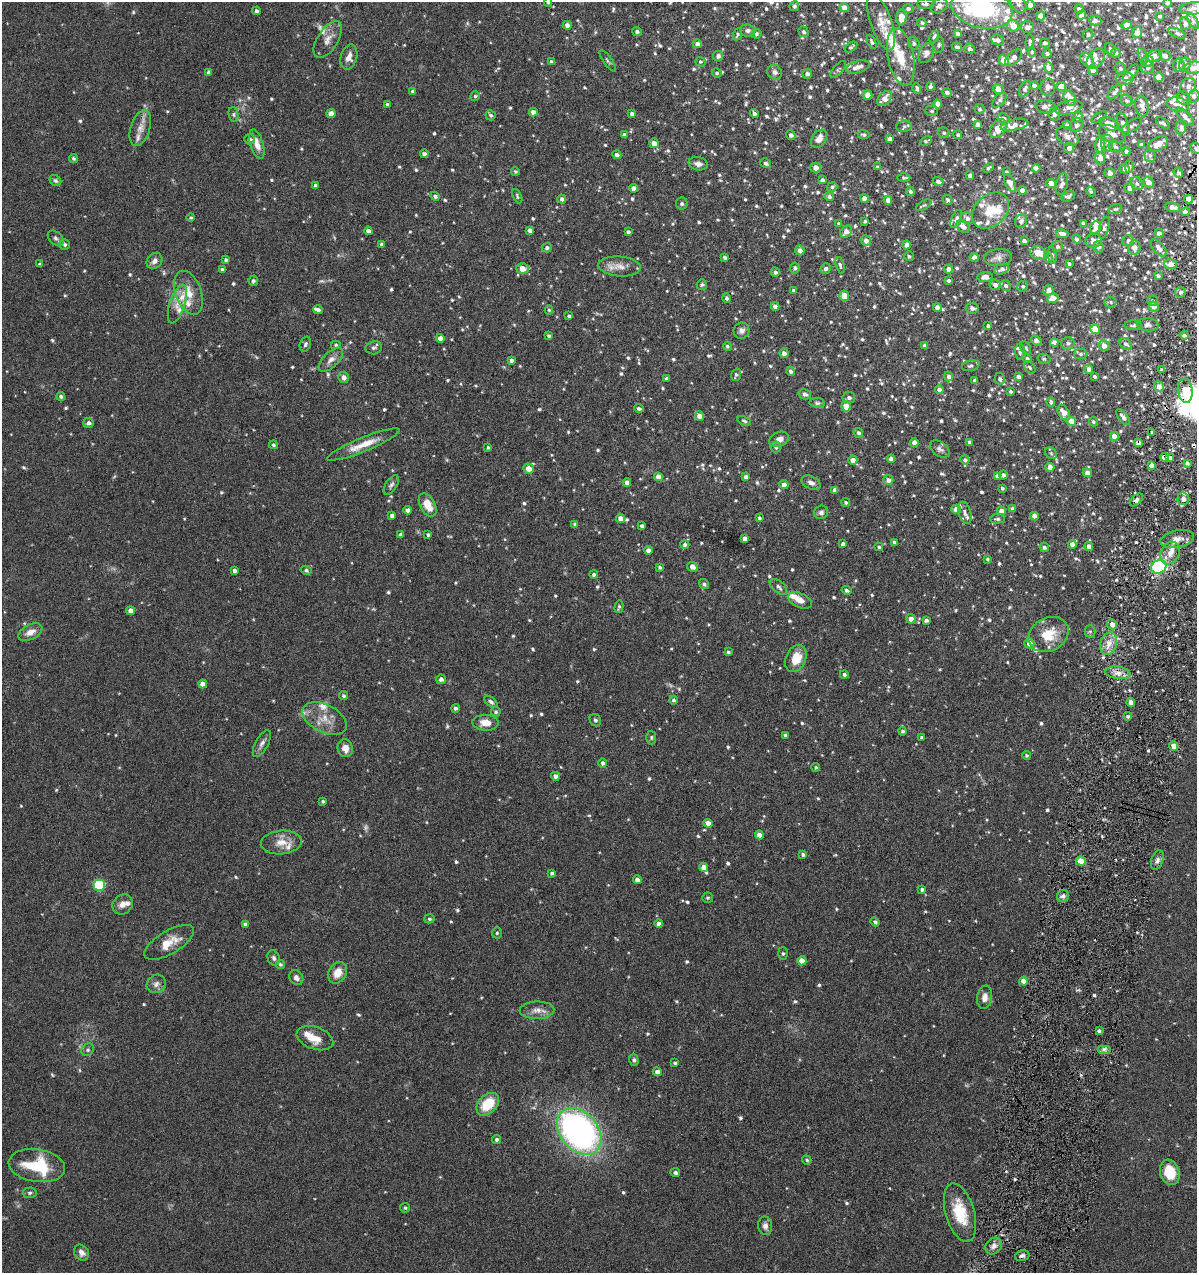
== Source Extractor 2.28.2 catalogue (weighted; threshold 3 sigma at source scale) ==
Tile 10 of 4 x 4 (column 2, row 3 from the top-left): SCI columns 1319-2513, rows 1273-2543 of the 5147 x 5088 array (HDU 1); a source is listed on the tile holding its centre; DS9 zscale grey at full resolution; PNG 1199 x 1275 px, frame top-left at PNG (2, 2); each listed source drawn as its Kron ellipse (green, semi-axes under 4 px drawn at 4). Shown black and unused: <1% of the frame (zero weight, under 4 of 8 exposures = <1% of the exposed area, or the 3 px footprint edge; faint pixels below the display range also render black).
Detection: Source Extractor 2.28.2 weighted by HDU 2 'WHT'; one run over the whole footprint, this tile lists its part. Background 0.0995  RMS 0.0049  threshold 0.0201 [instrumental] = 3 sigma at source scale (4.09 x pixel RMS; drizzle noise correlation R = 1.36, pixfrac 0.8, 0.05/0.05 arcsec/px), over >= 5 px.
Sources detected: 968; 6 too faint to see at this stretch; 5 cosmic-ray / hot-pixel residue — neither listed nor drawn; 52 inside a brighter listed object's ellipse — not listed separately; of the other 905, all 500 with FLUX_AUTO >= 0.735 (the completeness limit of this list) listed and drawn (405 fainter detections not listed), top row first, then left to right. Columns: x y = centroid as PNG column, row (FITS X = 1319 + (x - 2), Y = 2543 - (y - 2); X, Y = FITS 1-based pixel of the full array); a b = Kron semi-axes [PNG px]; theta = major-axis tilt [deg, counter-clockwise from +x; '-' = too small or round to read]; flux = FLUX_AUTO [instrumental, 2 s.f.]
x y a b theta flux
548 2 4 3 - 0.78
1167 3 4 4 - 0.81
926 4 8 5 0 1.4
1019 4 9 7 -52 1.4
1030 5 5 4 - 2.4
794 6 5 4 - 1.1
939 6 9 7 33 1.8
844 7 4 4 - 3.2
982 8 31 19 -13 48
1193 8 14 6 4 1.9
908 9 5 4 - 1.1
1079 9 5 4 - 1.3
256 11 4 4 - 1.1
1081 15 5 3 - 1
1041 16 4 4 - 3.5
1160 16 4 3 - 1
901 17 8 5 88 5.5
1095 21 6 5 - 1.5
1193 21 9 3 -57 0.89
881 22 29 10 -71 6.4
922 23 4 4 - 0.87
1185 24 6 5 - 1.6
567 25 4 4 - 2.3
1127 25 5 4 - 2.3
1013 26 6 5 - 5.4
1027 27 7 6 - 1.9
748 30 8 6 -4 1.6
637 32 5 4 - 1.2
804 32 5 4 - 1.2
1137 33 5 5 - 2.7
1177 33 9 4 -21 0.91
737 34 6 4 65 0.74
756 34 5 4 - 0.97
958 34 4 4 - 1.7
1088 34 5 5 - 0.88
934 37 6 4 62 1
328 39 21 10 58 4.4
998 40 6 5 - 2
872 42 7 4 -66 0.98
1030 42 7 3 86 0.89
914 43 6 5 - 1.1
1045 43 5 4 - 1.1
697 44 4 4 - 2
939 45 8 5 79 0.92
851 47 7 4 36 0.75
957 47 5 3 - 1
969 49 5 5 - 1.1
1110 49 7 5 -64 0.84
1032 52 4 4 - 0.81
926 53 10 7 65 2.1
1116 53 5 5 - 1.2
1047 54 4 4 - 1.2
718 56 5 5 - 1.6
1143 56 9 4 -71 0.98
1154 56 8 5 15 3.9
1165 56 6 4 -29 2
349 57 13 8 75 3
901 57 29 13 -78 9.7
1013 58 10 5 43 2.5
1096 58 11 7 52 2.3
1004 60 5 4 - 4.9
1087 60 8 5 -48 3.1
608 61 13 3 -54 0.85
1148 61 6 5 - 1.7
551 62 4 4 - 0.74
700 62 5 5 - 0.77
1185 64 7 6 - 2.3
1179 65 6 5 - 2
858 67 12 6 17 3
1048 67 5 4 - 2.2
1120 68 6 5 - 0.8
1148 68 6 6 - 1.1
1194 68 10 6 7 2
838 70 10 5 49 0.79
1093 70 5 4 - 2.3
208 72 4 3 - 1
775 72 8 7 - 1.6
717 73 5 4 - 0.79
1131 73 10 5 49 1.2
807 74 5 4 - 1.6
1159 77 5 4 - 3.6
1125 78 8 6 10 2.3
931 86 4 3 - 1.4
1034 86 4 4 - 0.97
1061 86 5 4 - 3.8
1188 86 9 7 51 1.6
1048 87 8 7 - 2.1
917 88 5 4 - 1.1
998 89 5 4 - 3.4
1025 89 8 5 62 1.2
413 91 4 4 - 1.8
947 92 5 4 - 1.5
1115 92 9 4 48 1.4
868 95 4 4 - 3.4
475 96 5 4 - 0.8
1194 96 6 5 - 1.5
1070 98 8 5 -57 5.2
1183 98 7 6 - 0.94
884 99 8 5 47 4.2
999 100 9 5 49 1.3
1126 101 6 5 - 0.86
938 104 4 4 - 3.1
1178 104 11 7 -9 2.6
388 105 4 4 - 1.5
1142 106 10 6 -82 2.2
1046 107 10 6 -8 1.8
1068 108 14 7 13 2.8
980 109 5 5 - 0.94
931 111 6 5 - 0.78
533 112 4 4 - 2.4
331 113 4 4 - 3.2
233 114 7 5 -83 0.84
632 114 4 4 - 1.6
754 114 5 4 - 1.3
1054 114 6 6 - 1.8
491 115 5 5 - 0.97
1077 117 5 4 - 1.4
1099 117 8 4 33 0.82
1185 117 11 5 -47 2.5
1003 118 6 5 - 1.6
1163 123 8 4 -34 1
978 124 4 4 - 1.4
1108 124 9 6 -26 4.6
1123 124 12 5 -73 2
1015 125 14 5 11 2.6
1067 125 4 4 - 1.8
1076 125 7 6 - 1.2
904 126 8 5 6 1.1
1132 126 11 5 31 1.1
1181 127 7 5 81 1.3
140 128 18 9 72 4.5
998 129 10 7 54 5.2
944 133 6 5 - 0.88
1112 134 14 8 -21 3.4
624 135 4 4 - 1.5
791 135 5 4 - 1.4
864 135 6 4 -6 0.95
958 135 4 4 - 0.74
1067 136 12 8 -31 2.5
249 139 5 5 - 1.4
819 139 10 7 54 3.2
890 139 4 3 - 1.6
926 141 6 4 25 0.81
654 143 5 4 - 3.1
1107 143 8 6 87 1.2
257 144 15 6 -73 4.2
1158 144 11 6 30 3.9
1100 145 7 5 88 3.9
1141 145 3 3 - 0.9
1115 147 7 5 -27 0.92
1069 148 5 5 - 1.9
1196 148 6 5 - 1.4
1126 151 4 4 - 0.99
424 154 4 4 - 1.7
617 155 4 4 - 1.6
1150 155 6 5 - 0.97
73 158 4 3 - 0.93
1100 158 6 5 - 2.3
766 163 6 4 -31 1.5
698 164 9 6 -12 2.2
1129 166 6 4 87 0.82
877 167 4 4 - 0.89
816 168 5 5 - 3.2
988 168 5 4 - 0.75
1036 168 4 4 - 1.9
1125 169 5 4 - 2
515 171 4 4 - 0.76
1007 172 4 3 - 0.87
1110 173 5 5 - 2.8
1178 173 5 4 - 0.96
970 175 4 4 - 2.1
904 178 6 4 0 0.89
822 180 4 4 - 1.3
55 181 6 5 - 0.92
938 181 5 4 - 1.4
1149 182 6 5 - 2.8
1010 183 9 5 -63 3.1
1051 183 5 4 - 3.4
1062 184 11 5 76 1.9
1137 184 7 5 -58 1.3
316 186 4 4 - 1.8
832 187 5 4 - 0.92
634 188 4 4 - 3.1
1129 188 5 4 - 2.9
1022 190 4 4 - 2.3
910 191 4 4 - 1
1091 192 5 4 - 0.75
435 196 5 4 - 1
517 196 8 4 -65 0.76
1068 196 7 4 23 1.2
829 197 5 4 - 1.1
864 198 4 4 - 2.6
562 199 4 4 - 1.4
1189 199 4 4 - 4.3
888 200 4 4 - 2.8
948 200 5 4 - 0.77
682 204 6 6 - 1.2
924 205 8 3 29 0.77
1172 207 7 4 -13 2.8
1115 209 7 5 16 0.77
991 211 21 15 42 10
1185 212 4 4 - 1.8
191 218 4 4 - 0.74
967 218 6 5 - 1.8
956 219 9 5 67 1.4
865 221 3 3 - 0.85
1021 221 7 6 - 1.6
1083 223 4 3 - 0.93
839 224 4 4 - 0.95
963 227 7 5 -42 2.3
1095 228 6 5 - 2.8
1104 228 11 5 76 1.2
530 230 4 4 - 2.1
368 231 4 4 - 2.2
628 232 4 3 - 1.1
846 232 7 5 48 3.2
1159 233 4 4 - 1.6
1062 234 6 4 -10 1.8
56 238 9 6 -42 1.3
1076 239 4 4 - 0.95
866 240 5 5 - 2
1024 241 4 3 - 1.3
1093 241 8 7 - 2.2
1128 241 6 5 - 1.2
382 244 4 4 - 1.1
65 245 5 5 - 0.8
906 245 4 4 - 1.4
1057 246 5 5 - 1.1
1098 247 6 5 - 1.4
1134 247 7 6 - 2.6
547 248 5 4 - 1.3
1159 248 10 5 -49 2.2
800 250 5 4 - 2
1038 253 8 6 -19 6.4
1052 255 8 4 -85 0.76
909 256 5 4 - 0.79
725 257 4 3 - 0.99
974 257 4 4 - 1.8
998 258 14 8 6 2.4
1048 258 4 3 - 0.79
226 260 4 4 - 0.86
154 261 9 7 48 2.1
39 264 4 4 - 0.77
1069 264 4 3 - 0.82
1170 264 6 5 - 3
840 265 8 4 -73 0.99
619 266 21 10 -4 4.8
522 268 6 5 - 5.1
795 268 5 4 - 1.1
826 269 5 5 - 1.2
949 269 4 4 - 2.3
1002 269 8 5 23 1.6
222 270 4 3 - 1.1
775 272 5 4 - 1.1
1158 276 4 3 - 1
985 277 8 5 6 2.9
948 280 3 3 - 0.92
253 281 5 5 - 1.1
702 285 5 5 - 0.75
995 285 5 5 - 2
1006 285 5 5 - 1.1
1023 286 5 5 - 0.93
1048 290 5 5 - 2.4
793 291 3 3 - 1.3
1181 292 5 5 - 1.2
189 293 23 13 -70 8.1
844 296 5 5 - 5.3
727 298 5 4 - 1.3
1053 298 5 5 - 4.4
1153 301 5 5 - 1.2
1111 302 6 5 - 0.8
177 304 20 7 72 4.6
775 306 4 4 - 2.3
1154 306 5 4 - 2.7
937 308 4 4 - 2.3
972 308 6 5 - 1.8
318 310 5 4 - 1.5
549 310 4 4 - 0.75
569 316 4 3 - 0.87
1133 325 8 5 -2 0.83
1148 325 11 6 -5 1.6
988 326 3 3 - 0.83
1095 329 5 4 - 9.1
742 331 8 8 - 1.7
1184 335 4 3 - 0.94
549 336 4 3 - 0.87
440 338 4 4 - 2.7
1036 341 6 4 -39 2.1
1054 342 4 4 - 1.5
1068 343 6 6 - 1.3
305 344 8 5 71 1
1126 344 7 5 -34 1.1
336 345 5 4 - 0.76
924 345 4 4 - 1.1
727 346 4 4 - 0.78
1104 346 5 5 - 3.3
374 348 8 6 13 1.1
1026 348 7 5 -61 0.81
1020 352 8 5 -85 1
784 353 4 4 - 2.2
1080 354 6 5 - 0.93
1027 359 5 4 - 1.1
1044 359 6 5 - 0.75
331 360 15 7 43 2.9
511 360 4 4 - 1.5
971 366 9 5 11 1.1
1030 367 7 4 -51 0.75
1089 369 5 4 - 1.8
1162 370 4 4 - 0.93
791 371 5 4 - 1.1
736 375 6 4 72 1.1
949 376 5 4 - 1.5
1018 376 4 4 - 1.3
343 377 5 5 - 1.9
1094 377 4 3 - 0.91
666 378 4 4 - 1
1000 379 6 5 - 1.1
975 380 4 3 - 1.1
1159 387 5 5 - 2.7
939 390 4 4 - 1.8
1010 391 3 3 - 0.78
1185 391 12 7 -82 8.4
805 394 6 5 - 1.4
61 396 4 4 - 1.3
849 398 6 5 - 1.3
1051 402 4 4 - 1.2
817 403 8 5 -7 0.88
846 406 5 4 - 5.3
639 408 5 3 - 1
1064 412 8 5 -63 4.3
699 416 5 4 - 3.5
1123 417 9 4 -51 2.1
744 421 7 4 -26 0.8
1072 421 4 4 - 5.8
1093 422 5 4 - 0.79
88 423 5 5 - 1.7
858 433 5 4 - 1.2
1152 433 4 3 - 0.77
1114 436 4 4 - 4.1
779 439 10 7 24 3.3
969 442 4 3 - 1.2
914 443 4 4 - 2.9
1138 443 4 4 - 2.8
363 444 39 7 22 7.5
273 445 4 4 - 0.79
488 447 4 3 - 0.77
776 447 5 5 - 1.3
940 449 11 7 -35 1.6
1051 453 6 5 - 0.79
1164 457 4 4 - 3
1170 458 4 3 - 1.2
891 459 4 4 - 2
853 460 5 4 - 2.5
965 460 4 4 - 0.98
1187 463 4 3 - 1.1
1151 465 4 4 - 1.6
1050 467 4 4 - 3.1
529 469 5 5 - 4.5
1087 473 4 4 - 2.1
1003 475 4 4 - 1.3
997 476 4 4 - 1.4
658 477 4 4 - 3.2
746 477 4 4 - 1.5
888 480 5 4 - 2
627 483 4 4 - 2.1
811 483 10 6 -27 2.1
391 485 11 5 56 1.3
784 485 4 4 - 2.6
1002 488 3 3 - 0.75
835 490 4 4 - 2.4
1183 499 6 6 - 3
1136 500 8 4 42 1.5
846 502 5 4 - 0.81
428 505 13 7 -61 7.1
956 509 5 4 - 3.4
1012 509 4 4 - 1.4
407 510 4 4 - 1.8
1001 511 4 4 - 2.8
821 512 7 6 - 1.5
965 513 11 6 -72 2.1
392 515 4 4 - 1.4
1034 516 4 4 - 2.9
621 518 5 4 - 3.1
759 518 3 3 - 1
997 519 7 5 4 0.95
575 524 4 4 - 1.2
642 526 4 3 - 1
401 535 4 4 - 1.5
428 535 4 3 - 0.98
745 538 4 4 - 1.9
1177 539 17 8 12 3.8
894 542 4 3 - 0.91
843 544 4 4 - 2
1072 544 4 4 - 2.3
685 545 4 4 - 1.2
879 547 4 3 - 0.87
1044 547 5 4 - 1.2
1089 547 4 4 - 2.7
648 550 4 4 - 2.4
1170 553 12 9 61 3.7
987 559 4 3 - 0.75
660 567 4 4 - 0.89
692 567 6 4 -26 2.7
1159 567 8 6 26 77
306 570 5 4 - 0.93
234 571 4 3 - 1.4
594 575 4 4 - 1.1
704 584 5 4 - 1
778 587 10 6 -41 1.6
847 590 5 4 - 1
800 600 13 7 -25 3.7
619 607 6 3 77 0.75
131 611 4 4 - 3.4
911 619 4 4 - 2.7
926 620 4 3 - 1.3
1112 624 5 5 - 2.8
1090 631 6 5 - 0.77
30 632 13 7 28 3.4
1048 634 21 16 29 12
1029 643 5 5 - 3.6
1109 644 11 8 72 4
728 652 4 4 - 0.95
796 658 14 10 66 8.8
1118 673 13 6 -7 3
844 674 4 3 - 0.99
441 679 5 4 - 1.7
203 684 4 4 - 3.2
344 696 5 4 - 0.96
673 700 4 4 - 0.94
491 702 8 4 -40 1.2
1131 702 4 4 - 2.9
455 708 4 4 - 1.2
496 712 5 4 - 0.76
1128 716 4 4 - 1.1
325 719 24 14 -27 8
595 720 6 5 - 1
486 723 13 8 -3 5
902 731 4 4 - 0.95
785 735 3 3 - 1.1
651 737 7 5 90 0.79
922 737 4 3 - 0.99
262 743 15 6 62 2
1174 746 5 4 - 3.5
345 748 9 7 -78 3.6
1026 755 4 4 - 0.75
603 763 5 4 - 1.3
816 767 4 4 - 0.75
555 776 4 4 - 1.9
323 801 4 3 - 0.75
708 823 4 4 - 3.5
759 835 4 4 - 3.6
281 842 20 12 5 5.9
803 855 4 4 - 1.1
1157 860 10 6 71 1.6
1081 861 5 4 - 7.5
704 867 4 4 - 3.5
552 873 4 3 - 1.1
637 880 4 4 - 2
99 885 5 5 - 36
922 889 4 3 - 1
1063 896 6 6 - 1.3
708 898 5 5 - 0.75
122 904 11 9 42 3
429 919 5 4 - 0.74
875 922 5 4 - 1.1
659 923 4 4 - 2.1
245 924 4 4 - 1.8
497 933 6 5 - 0.77
169 942 28 11 30 8.1
783 953 6 5 - 0.76
274 958 8 6 -67 1.2
802 961 4 4 - 4.7
280 964 4 4 - 0.92
338 973 11 8 58 5.8
296 978 8 6 -50 1.9
1023 981 4 4 - 3.5
156 984 10 8 37 2.1
985 997 11 7 82 3.2
537 1010 17 8 1 3.7
1099 1031 3 3 - 1
315 1038 19 11 -19 7
1104 1049 7 4 0 1.2
88 1050 7 5 47 1.1
634 1060 6 4 -72 0.99
675 1063 4 3 - 0.83
657 1072 4 4 - 2
488 1104 13 9 46 14
579 1131 26 18 -49 170
497 1140 4 4 - 1
807 1160 5 4 - 0.81
37 1166 28 16 -8 22
1170 1172 13 9 -72 11
675 1173 5 4 - 1.2
30 1193 7 5 2 0.9
405 1208 5 5 - 0.79
960 1213 30 14 -74 16
765 1226 9 7 -81 1.9
994 1246 9 7 47 2.3
81 1253 8 6 -53 2.3
1022 1256 7 5 18 1.4
Overlapping masked pixels (flux is a lower limit): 5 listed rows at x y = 1138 443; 1164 457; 1136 500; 1177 539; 1159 567
Isophote crosses this tile's border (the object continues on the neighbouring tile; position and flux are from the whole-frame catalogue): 9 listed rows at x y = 548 2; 1167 3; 939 6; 982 8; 1193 8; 881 22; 1194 68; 1196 148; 1177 539